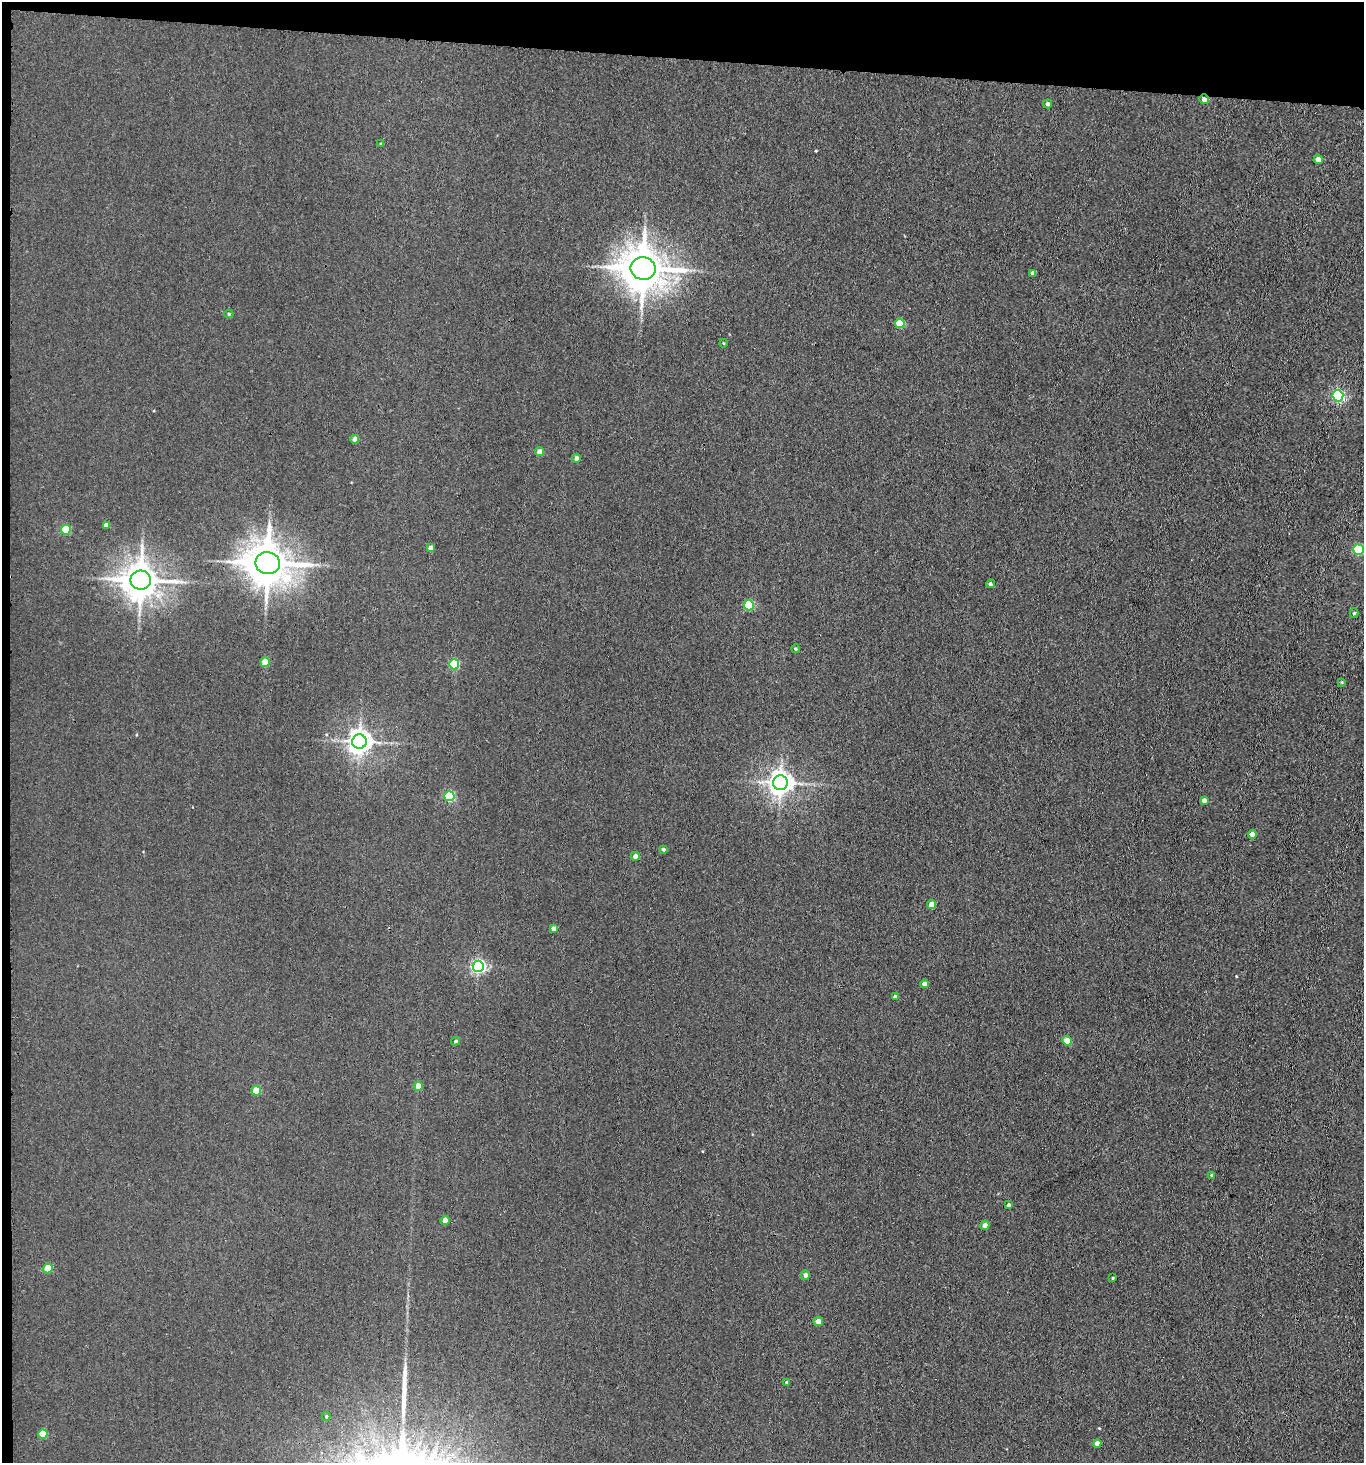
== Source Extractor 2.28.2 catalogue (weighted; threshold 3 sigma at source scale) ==
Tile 1 of 3 x 3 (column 1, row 1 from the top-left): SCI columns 225-1586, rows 2927-4387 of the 4473 x 4392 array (HDU 1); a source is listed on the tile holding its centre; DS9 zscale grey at full resolution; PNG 1366 x 1465 px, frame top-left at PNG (2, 2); each listed source drawn as its Kron ellipse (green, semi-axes under 4 px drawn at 4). Shown black and unused: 5% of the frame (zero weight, under 3 of 4 exposures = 5% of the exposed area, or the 3 px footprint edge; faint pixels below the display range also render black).
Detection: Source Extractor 2.28.2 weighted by HDU 2 'WHT'; one run over the whole footprint, this tile lists its part. Background 0.042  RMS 0.0062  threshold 0.0278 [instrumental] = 3 sigma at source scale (4.5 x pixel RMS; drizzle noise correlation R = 1.50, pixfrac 1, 0.05/0.05 arcsec/px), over >= 5 px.
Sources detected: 55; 1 long thin detection or spike segment (spike, bleed or trail) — neither listed nor drawn; the other 54 listed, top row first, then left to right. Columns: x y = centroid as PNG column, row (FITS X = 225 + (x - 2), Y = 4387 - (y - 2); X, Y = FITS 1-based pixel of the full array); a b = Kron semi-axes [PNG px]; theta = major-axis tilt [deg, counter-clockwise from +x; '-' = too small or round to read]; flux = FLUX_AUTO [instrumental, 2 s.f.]
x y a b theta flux
1204 99 5 5 - 2.9
1048 104 4 4 - 1.9
381 144 4 3 - 0.67
1318 159 4 4 - 5.6
643 268 12 11 - 2000
1033 273 4 4 - 3.2
229 314 4 4 - 0.91
900 323 5 4 - 20
723 343 4 3 - 0.47
1338 396 5 5 - 80
355 439 4 4 - 4.6
540 452 4 4 - 4
576 458 4 4 - 2
106 525 4 4 - 2.6
66 530 5 5 - 22
430 548 4 4 - 3.8
1358 550 5 5 - 46
268 563 12 11 - 2000
141 580 10 9 - 1300
990 584 4 4 - 1.4
749 605 5 5 - 35
1354 613 5 4 - 1
795 649 4 4 - 0.79
265 662 5 4 - 14
454 664 5 5 - 37
1342 682 4 3 - 0.66
359 742 7 7 - 520
780 783 7 7 - 540
449 796 5 5 - 40
1204 800 4 4 - 2.5
1252 834 4 4 - 5.2
663 849 4 4 - 1
635 856 4 4 - 2.9
932 905 4 4 - 7
553 928 4 4 - 2.8
478 966 5 5 - 130
924 984 4 4 - 3.1
895 997 4 4 - 2.2
455 1041 4 4 - 1
1067 1041 4 4 - 9.8
418 1086 4 4 - 10
256 1091 5 4 - 18
1211 1175 4 3 - 0.8
1008 1205 3 3 - 1.2
445 1221 4 4 - 6
985 1225 5 4 - 3.3
48 1269 5 4 - 18
805 1275 5 4 - 2.1
1113 1278 3 3 - 0.64
818 1321 5 4 - 4.5
787 1382 4 3 - 0.75
326 1417 4 4 - 0.82
43 1434 4 4 - 16
1097 1443 4 4 - 4.5
Overlapping masked pixels (flux is a lower limit): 1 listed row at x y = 1204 99